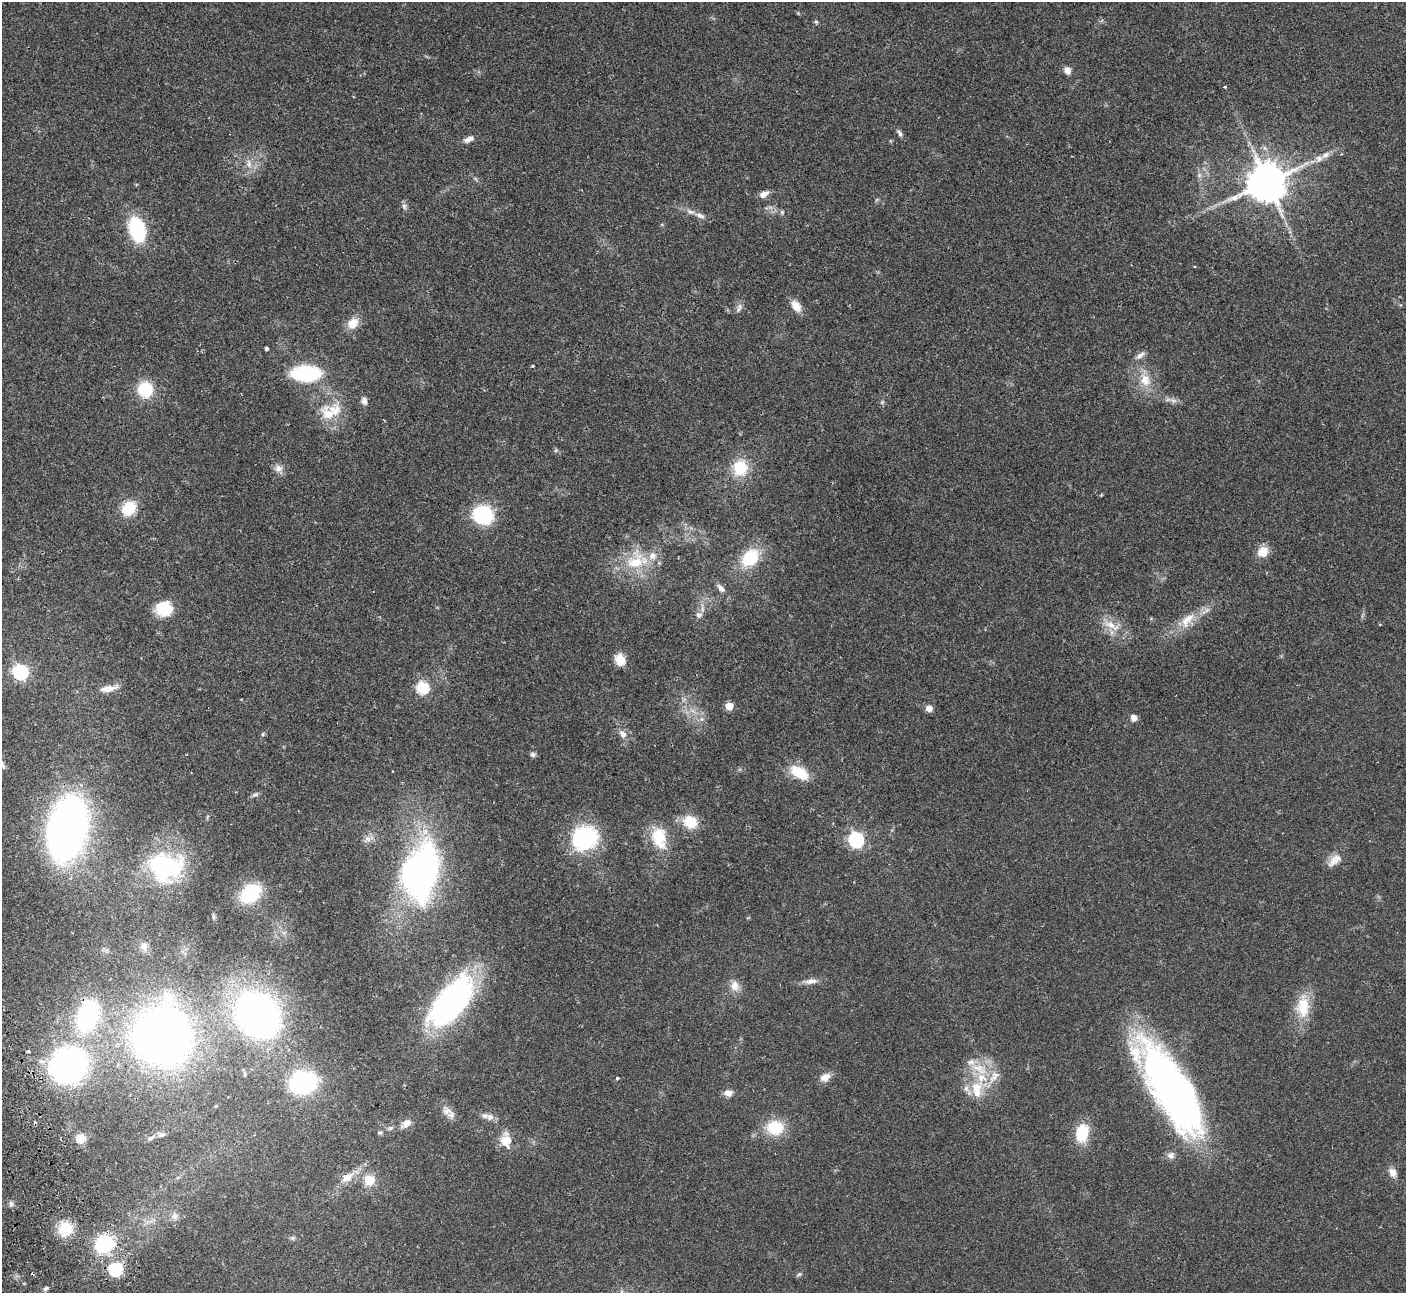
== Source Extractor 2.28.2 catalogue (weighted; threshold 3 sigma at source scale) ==
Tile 7 of 4 x 4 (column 3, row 2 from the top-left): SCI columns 2862-4265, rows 2766-4056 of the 5725 x 5660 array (HDU 1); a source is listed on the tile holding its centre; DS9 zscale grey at full resolution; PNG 1408 x 1295 px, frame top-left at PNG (2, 2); no overlay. Shown black and unused: <1% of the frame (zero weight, under 2 of 3 exposures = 3% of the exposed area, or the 3 px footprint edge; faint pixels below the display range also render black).
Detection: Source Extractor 2.28.2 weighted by HDU 2 'WHT'; one run over the whole footprint, this tile lists its part. Background 0.103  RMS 0.0083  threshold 0.0371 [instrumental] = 3 sigma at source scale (4.5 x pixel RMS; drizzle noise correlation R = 1.50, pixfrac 1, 0.05/0.05 arcsec/px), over >= 5 px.
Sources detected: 119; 1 too faint to see at this stretch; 1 inside a brighter object's white glare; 2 cosmic-ray / hot-pixel residue — not listed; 7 inside a brighter listed object's ellipse — not listed separately; the other 108 listed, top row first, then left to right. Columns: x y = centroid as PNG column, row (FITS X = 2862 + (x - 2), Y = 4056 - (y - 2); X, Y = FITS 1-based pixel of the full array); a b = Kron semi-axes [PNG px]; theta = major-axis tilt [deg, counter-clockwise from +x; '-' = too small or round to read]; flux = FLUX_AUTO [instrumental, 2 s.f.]
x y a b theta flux
816 22 6 6 - 1.3
1067 70 8 7 - 5.4
1225 87 4 3 - 0.9
900 133 10 5 -59 2.6
468 139 14 6 23 4.3
1326 155 14 7 33 5.2
249 164 14 6 -77 4.9
1199 175 7 6 - 2.2
1267 182 11 11 - 2500
764 194 13 7 29 4.8
404 206 10 6 -77 2.5
690 212 13 7 -24 4.2
782 212 7 5 -89 1.5
137 229 23 13 -73 63
1195 266 3 3 - 0.65
796 306 15 9 -56 8.6
739 308 15 6 67 3.3
353 323 15 12 48 11
266 348 3 3 - 1.7
1140 355 13 7 36 4.2
532 366 3 3 - 1.4
306 373 21 11 0 94
1145 379 23 14 -77 17
145 389 16 16 - 31
1168 400 11 5 0 3.2
364 401 9 7 -86 3.5
882 402 6 4 46 1.2
329 414 29 22 -56 25
556 450 6 4 46 1.1
278 468 11 9 -37 5.1
740 468 19 17 81 25
1101 495 5 4 - 0.73
129 508 14 11 47 28
483 515 15 14 - 76
1263 552 13 11 52 11
750 558 19 14 48 39
636 561 32 26 37 38
721 588 12 7 -47 4.4
164 609 18 15 4 24
1207 610 9 6 36 3.3
699 615 10 8 -31 3.5
1187 620 26 13 50 16
1111 625 28 10 -28 14
620 660 14 11 -73 11
20 672 7 6 - 180
108 688 21 7 11 8.3
422 688 6 6 - 79
729 706 5 5 - 19
929 708 7 6 - 6.4
693 711 8 5 -45 2.9
1134 718 6 6 - 5.3
263 734 6 3 71 0.98
623 734 13 9 -50 5.3
533 754 7 6 - 2.1
2 765 12 6 -44 3.2
392 771 3 2 - 0.51
800 773 25 13 -31 21
255 794 9 5 28 2.1
690 822 14 12 -29 23
67 828 37 22 75 620
585 838 30 26 36 71
659 838 30 19 -76 27
367 839 12 7 33 4.1
856 840 7 6 - 200
1334 860 22 11 41 8.1
166 867 41 31 -5 89
420 873 50 30 79 320
250 893 20 14 38 53
144 946 11 10 - 5.4
811 981 17 7 6 5.5
735 986 14 12 -73 7.6
451 1002 62 28 51 180
1303 1007 31 17 89 24
87 1016 26 16 72 110
257 1016 29 24 -47 470
162 1037 38 36 -78 740
28 1051 4 3 - 1.5
69 1066 22 20 19 390
825 1077 14 9 26 7.1
994 1077 25 10 53 12
617 1078 3 3 - 2.8
303 1083 17 14 13 130
1168 1083 104 35 -61 360
977 1090 27 16 89 23
728 1093 9 7 -1 5.7
447 1111 17 11 -38 7
490 1117 12 9 -4 5
406 1123 10 7 31 7
390 1128 7 5 17 2
775 1128 19 16 -3 28
380 1132 7 5 -9 1.4
1082 1133 20 13 80 27
162 1135 11 6 20 2.6
80 1138 12 11 - 8.3
151 1138 11 5 30 2.5
506 1141 19 13 -86 13
1171 1155 10 9 - 4.1
1392 1172 13 9 -63 5.5
347 1177 17 11 26 10
369 1180 14 13 - 12
11 1204 7 5 70 2
174 1216 9 8 - 3.7
65 1229 19 18 - 21
292 1238 7 5 -1 1.7
104 1244 18 16 25 58
115 1269 11 11 - 36
799 1274 7 5 30 1.5
46 1288 8 4 45 2
Overlapping masked pixels (flux is a lower limit): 3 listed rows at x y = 87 1016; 162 1037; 69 1066
Isophote crosses this tile's border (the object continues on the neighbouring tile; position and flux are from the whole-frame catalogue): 1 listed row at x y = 2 765